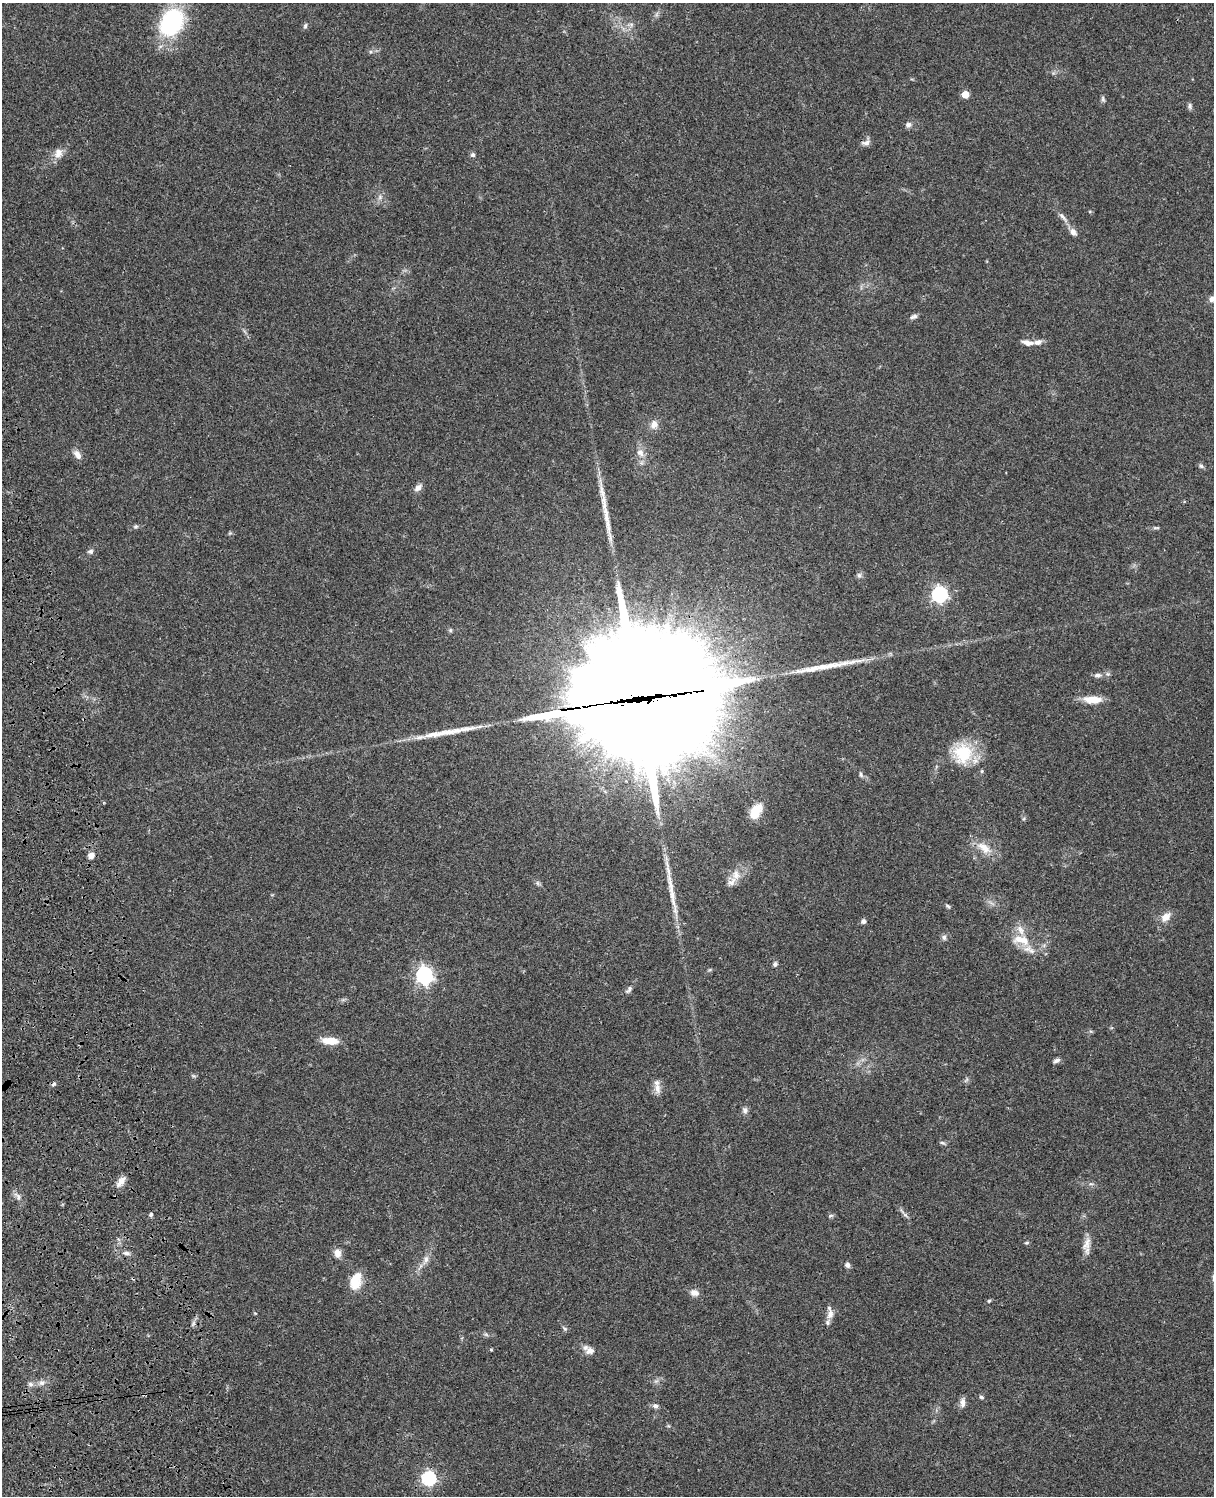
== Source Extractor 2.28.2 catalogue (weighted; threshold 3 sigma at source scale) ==
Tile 7 of 4 x 3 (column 3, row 2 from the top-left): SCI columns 2544-3755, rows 1773-3266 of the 5084 x 4925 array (HDU 1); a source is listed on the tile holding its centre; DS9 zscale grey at full resolution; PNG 1216 x 1498 px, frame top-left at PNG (2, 3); no overlay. Shown black and unused: <1% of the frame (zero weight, under 3 of 4 exposures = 6% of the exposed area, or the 3 px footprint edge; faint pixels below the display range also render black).
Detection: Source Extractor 2.28.2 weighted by HDU 2 'WHT'; one run over the whole footprint, this tile lists its part. Background 0.0756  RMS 0.0058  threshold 0.0261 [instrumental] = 3 sigma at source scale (4.5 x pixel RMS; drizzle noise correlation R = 1.50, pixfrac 1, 0.05/0.05 arcsec/px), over >= 5 px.
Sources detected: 90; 2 cosmic-ray / hot-pixel residue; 4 long thin detections or spike segments (spike, bleed or trail) — not listed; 7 inside a brighter listed object's ellipse — not listed separately; the other 77 listed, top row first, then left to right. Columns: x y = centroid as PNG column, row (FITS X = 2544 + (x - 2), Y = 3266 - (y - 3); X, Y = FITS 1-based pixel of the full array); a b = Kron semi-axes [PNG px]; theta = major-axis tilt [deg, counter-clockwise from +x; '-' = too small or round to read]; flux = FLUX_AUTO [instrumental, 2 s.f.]
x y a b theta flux
657 14 7 4 71 1.2
172 22 25 19 58 65
631 24 7 4 -18 1.1
305 26 7 5 75 1.1
965 94 5 5 - 13
1103 99 9 4 -72 1.2
1190 106 8 5 -89 1.4
908 124 8 7 - 1.9
866 143 12 6 13 2.6
58 153 14 11 71 4.7
473 155 6 6 - 1.3
380 197 7 6 - 1.8
1063 217 21 5 -49 3.2
1212 299 7 7 - 2.3
914 317 10 5 23 1.6
1027 343 14 6 -10 3.6
654 424 12 10 74 3.8
640 453 11 8 -45 3.7
78 455 12 7 -53 3.5
1201 466 7 5 -19 1.2
418 488 11 7 40 2.9
136 526 7 5 6 1.1
1156 528 10 4 0 1.1
90 551 7 6 - 1.5
859 575 7 6 - 1.5
939 594 6 6 - 160
681 647 10 9 - 230
1108 674 7 4 -33 0.95
1098 675 10 6 5 2.1
1093 699 22 8 -1 8.8
635 700 69 36 7 32000
963 753 27 25 73 24
982 771 5 5 - 0.73
861 774 8 5 -75 1.2
756 811 17 10 59 12
984 848 25 11 -36 8.4
91 856 7 6 - 3.6
736 875 14 12 -80 6
538 883 7 4 -89 0.98
948 906 7 4 -38 0.92
1166 917 13 9 47 5.3
863 921 6 6 - 1.7
944 937 7 6 - 1.5
1025 940 17 11 -51 9.1
775 964 6 5 - 1.4
424 975 7 7 - 200
629 989 12 6 52 1.8
330 1041 18 8 -5 9.1
1056 1060 9 5 23 1.7
657 1088 15 8 -83 4.3
745 1110 8 7 - 2
942 1143 8 4 -21 0.97
121 1181 17 7 53 4.4
1091 1184 6 4 -17 0.99
18 1197 10 5 -74 2.2
151 1215 4 4 - 1.4
905 1215 7 4 -19 1.1
831 1216 7 4 19 0.95
1026 1243 5 5 - 0.93
1087 1244 21 9 70 5.2
126 1253 8 5 -1 1.8
337 1253 12 9 -87 3.8
426 1260 13 7 72 3.6
847 1265 7 6 - 1.8
355 1281 19 12 75 13
694 1293 12 9 -12 3.3
989 1301 5 4 - 0.72
830 1314 14 8 79 3.8
565 1329 8 5 -36 1.1
491 1350 4 3 - 0.57
590 1351 12 9 12 3.7
42 1382 9 7 4 2.6
31 1384 8 6 -21 1.6
981 1397 6 5 - 1
962 1403 13 7 87 3
655 1406 8 6 -15 1.8
429 1478 6 6 - 100
Overlapping masked pixels (flux is a lower limit): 1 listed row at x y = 635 700
Isophote crosses this tile's border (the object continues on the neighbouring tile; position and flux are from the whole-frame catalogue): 1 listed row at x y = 1212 299